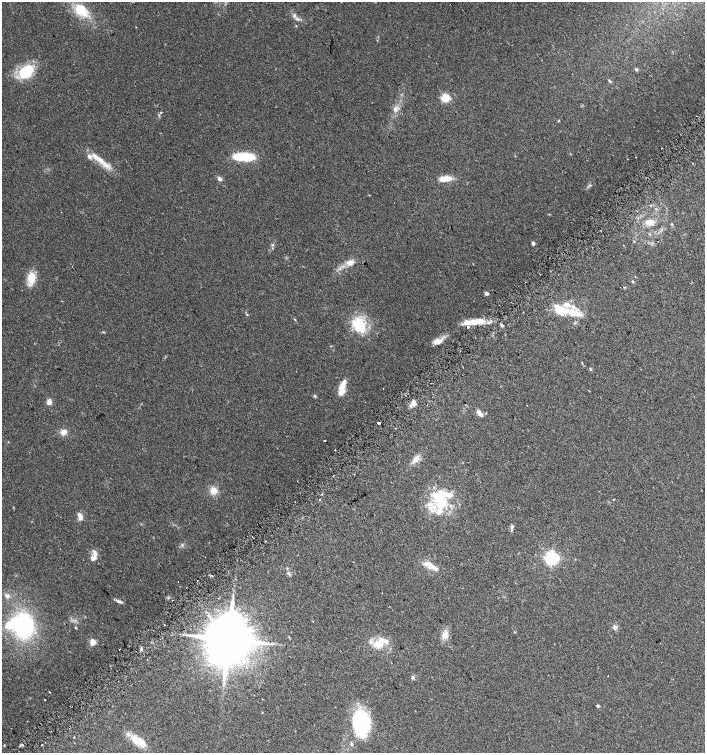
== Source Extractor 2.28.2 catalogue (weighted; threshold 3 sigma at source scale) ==
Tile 7 of 4 x 4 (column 3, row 2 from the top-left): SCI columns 2976-4380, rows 3036-4536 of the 6015 x 6062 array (HDU 1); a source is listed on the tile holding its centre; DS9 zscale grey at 2 x 2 block average (1 PNG px = mean of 2 x 2 image px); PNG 707 x 755 px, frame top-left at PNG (2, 2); no overlay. Shown black and unused: <1% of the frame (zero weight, under 2 of 3 exposures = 2% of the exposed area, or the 3 px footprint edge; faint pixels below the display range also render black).
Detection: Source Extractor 2.28.2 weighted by HDU 2 'WHT'; one run over the whole footprint, this tile lists its part. Background 0.0686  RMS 0.0087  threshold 0.0392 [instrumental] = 3 sigma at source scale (4.5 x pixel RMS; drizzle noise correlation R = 1.50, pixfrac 1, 0.0396/0.0396 arcsec/px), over >= 5 px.
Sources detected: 100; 4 inside a brighter object's white glare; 1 cosmic-ray / hot-pixel residue — not listed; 14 inside a brighter listed object's ellipse — not listed separately; the other 81 listed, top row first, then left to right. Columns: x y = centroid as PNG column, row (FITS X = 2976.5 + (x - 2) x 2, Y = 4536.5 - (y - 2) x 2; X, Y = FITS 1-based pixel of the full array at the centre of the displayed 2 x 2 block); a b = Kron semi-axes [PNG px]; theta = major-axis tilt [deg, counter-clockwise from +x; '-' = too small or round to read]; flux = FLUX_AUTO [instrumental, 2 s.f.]
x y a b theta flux
81 10 17 10 -46 55
294 15 5 4 - 4.8
636 69 4 3 - 3.5
26 71 18 12 38 74
609 80 5 2 - 2.1
445 98 3 3 - 150
395 109 6 5 - 7.3
662 148 2 2 - 2.3
243 157 23 7 -2 71
635 157 2 2 - 1.9
98 158 27 6 -36 31
628 159 2 2 - 1.1
219 179 5 4 - 6.1
445 179 13 6 3 27
590 185 4 2 - 1.8
650 206 2 2 - 2.2
649 222 10 7 12 16
672 224 3 3 - 1.8
533 243 4 3 - 4.6
273 245 3 2 - 1.8
350 263 9 5 18 18
31 278 15 9 88 29
633 281 3 3 - 2.4
526 282 2 2 - 1
486 293 3 3 - 8.1
565 311 39 9 -14 67
247 315 4 2 - 1.2
295 319 3 2 - 1.3
474 322 26 7 7 39
359 325 23 16 -59 60
502 325 4 3 - 3.6
103 332 3 3 - 1.6
437 342 10 5 14 16
590 369 4 3 - 2.2
342 386 13 8 58 17
383 389 2 2 - 1.7
314 396 4 3 - 2.3
49 402 6 5 - 9
414 403 8 6 -88 9.8
527 405 2 2 - 0.69
479 413 10 5 -43 9.9
379 423 3 2 - 11
395 428 2 2 - 2.1
63 432 7 6 - 11
324 441 2 2 - 5.5
335 449 2 2 - 2
416 459 13 6 47 14
333 476 2 2 - 4.7
213 491 7 7 - 18
613 499 3 2 - 0.9
439 500 31 15 -52 85
80 516 9 5 -69 11
512 527 7 3 80 4
252 537 2 2 - 1.2
182 545 4 3 - 2.8
95 553 10 5 -72 9.5
551 558 4 4 - 570
429 565 17 7 -29 22
289 573 6 4 -38 4.3
178 581 2 2 - 0.78
7 596 6 5 - 6.2
172 600 2 2 - 2.5
119 601 9 3 -14 5.3
23 625 25 20 86 240
76 627 3 3 - 1.7
615 627 6 5 - 5.7
445 635 12 8 78 16
228 639 12 11 - 10000
93 642 7 6 - 12
378 644 13 11 -9 30
119 649 2 2 - 3.1
413 677 4 4 - 3.9
45 700 2 2 - 1.1
598 706 3 2 - 4
262 712 3 2 - 0.91
361 719 18 16 51 120
74 737 2 2 - 2.3
138 741 21 9 -34 36
351 744 6 3 -73 2.8
4 745 3 2 - 1.2
42 745 2 2 - 5.6
Diffuse or blended objects may show on this block-average render without a row.